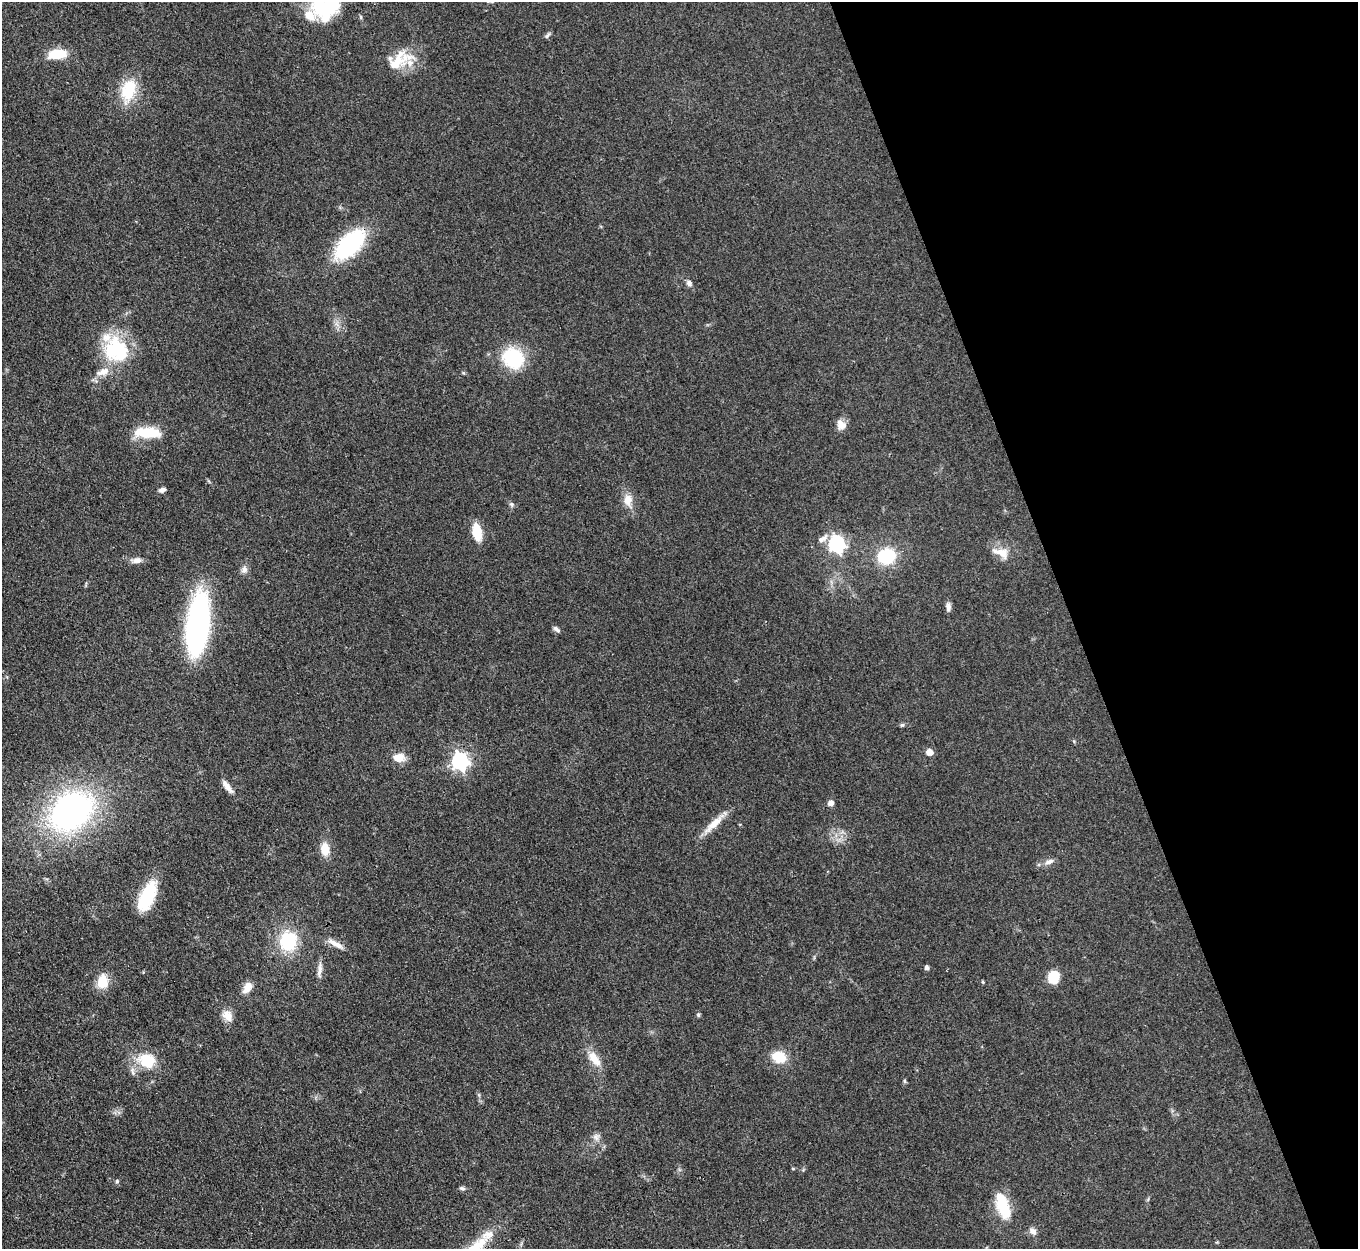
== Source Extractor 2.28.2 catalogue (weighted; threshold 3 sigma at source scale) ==
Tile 12 of 4 x 4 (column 4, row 3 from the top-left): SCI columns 4070-5425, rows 1523-2769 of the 5427 x 5413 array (HDU 1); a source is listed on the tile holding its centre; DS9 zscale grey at full resolution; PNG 1360 x 1251 px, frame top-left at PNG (2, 2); no overlay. Shown black and unused: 21% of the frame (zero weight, under 3 of 4 exposures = <1% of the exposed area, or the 3 px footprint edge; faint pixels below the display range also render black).
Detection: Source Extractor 2.28.2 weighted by HDU 2 'WHT'; one run over the whole footprint, this tile lists its part. Background 0.0823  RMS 0.0061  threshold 0.0273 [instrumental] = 3 sigma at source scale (4.5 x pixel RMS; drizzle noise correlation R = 1.50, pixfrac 1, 0.05/0.05 arcsec/px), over >= 5 px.
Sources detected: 61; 1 inside a brighter object's white glare — not listed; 5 inside a brighter listed object's ellipse — not listed separately; the other 55 listed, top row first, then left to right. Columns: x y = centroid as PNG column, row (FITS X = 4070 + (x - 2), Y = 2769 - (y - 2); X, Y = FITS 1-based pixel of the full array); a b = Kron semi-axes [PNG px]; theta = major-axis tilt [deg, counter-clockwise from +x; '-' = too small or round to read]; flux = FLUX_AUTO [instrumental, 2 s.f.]
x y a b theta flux
328 6 33 24 41 50
547 35 9 5 48 1.4
57 54 18 9 7 18
398 59 27 20 67 15
128 90 31 17 73 22
349 244 28 15 43 85
689 283 7 6 - 2.3
116 350 32 30 -36 43
513 358 14 13 - 55
841 425 13 11 -57 4.7
147 433 29 11 -2 21
162 490 7 5 18 2.2
628 500 17 11 -83 7.3
511 504 7 6 - 1.4
477 532 14 8 -79 19
823 538 18 8 32 4
836 544 7 7 - 150
1001 553 25 12 -18 8.6
886 556 14 11 18 36
137 560 14 7 6 3.5
244 570 10 8 80 2.8
948 607 12 6 -88 2.5
198 624 46 16 83 190
556 629 10 5 -42 1.8
902 725 5 5 - 0.96
929 752 5 5 - 8.4
399 758 11 8 -1 8.8
460 761 7 7 - 210
227 787 20 6 -51 4.6
831 803 5 5 - 4.8
71 811 37 27 40 200
714 823 38 8 44 9.6
325 849 12 9 -83 11
1049 862 12 6 21 3
148 893 33 16 68 27
288 941 16 14 84 38
336 944 22 7 -29 5.1
927 968 4 4 - 2.2
320 970 21 6 84 3.6
1053 977 11 9 79 18
103 981 16 11 85 13
983 982 5 3 - 0.58
247 987 15 9 58 6.1
227 1015 16 13 -56 6
698 1015 5 5 - 1
779 1057 14 10 -18 16
594 1059 23 10 -53 9.1
147 1060 24 18 -16 19
904 1081 6 4 -89 0.83
596 1137 10 10 - 3
793 1169 4 4 - 0.66
117 1181 6 5 - 1.1
462 1188 9 5 -14 1.2
1003 1206 28 13 -71 23
1033 1231 10 8 -48 3.1
Overlapping masked pixels (flux is a lower limit): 1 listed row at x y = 349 244
Isophote crosses this tile's border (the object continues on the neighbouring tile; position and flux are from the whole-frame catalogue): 1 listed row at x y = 328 6